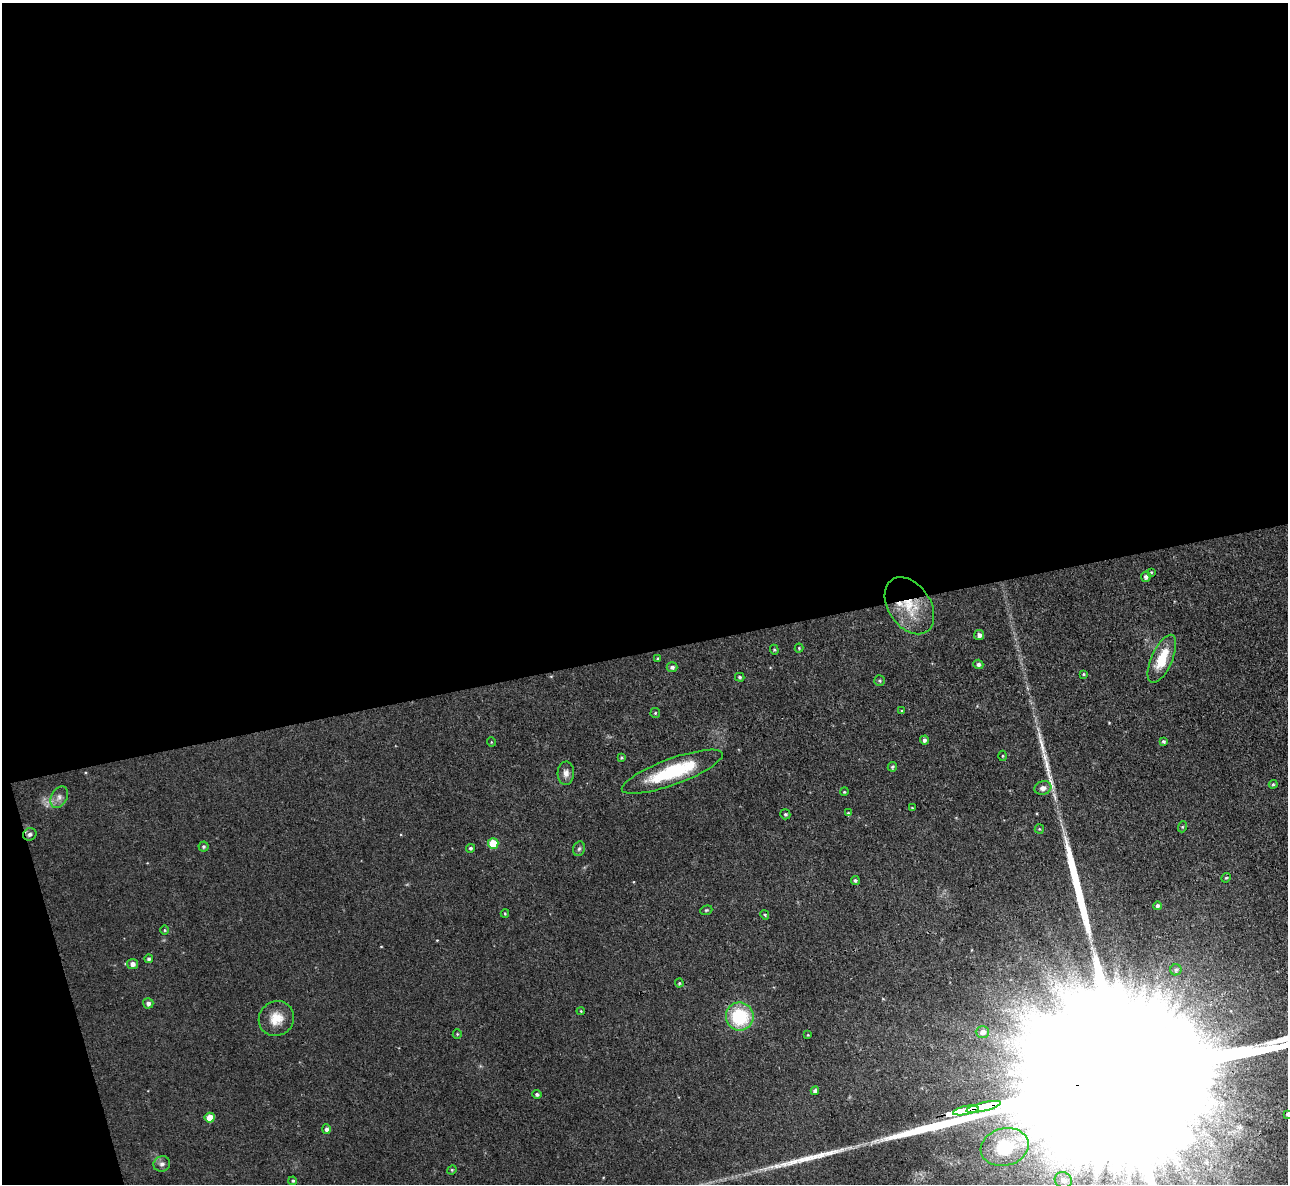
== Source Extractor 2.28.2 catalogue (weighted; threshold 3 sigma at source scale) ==
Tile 1 of 4 x 4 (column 1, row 1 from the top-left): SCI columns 1-1286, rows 3684-4865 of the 5146 x 5127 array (HDU 1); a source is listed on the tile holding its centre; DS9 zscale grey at full resolution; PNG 1290 x 1186 px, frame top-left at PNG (2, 3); each listed source drawn as its Kron ellipse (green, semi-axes under 4 px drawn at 4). Shown black and unused: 57% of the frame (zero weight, under 3 of 4 exposures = <1% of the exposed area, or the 3 px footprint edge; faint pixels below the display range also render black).
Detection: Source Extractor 2.28.2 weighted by HDU 2 'WHT'; one run over the whole footprint, this tile lists its part. Background 0.0491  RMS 0.0074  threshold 0.0332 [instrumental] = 3 sigma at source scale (4.5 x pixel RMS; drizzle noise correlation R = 1.50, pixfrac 1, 0.05/0.05 arcsec/px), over >= 5 px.
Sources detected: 72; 4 long thin detections or spike segments (spike, bleed or trail) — neither listed nor drawn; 1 inside a brighter listed object's ellipse — not listed separately; the other 67 listed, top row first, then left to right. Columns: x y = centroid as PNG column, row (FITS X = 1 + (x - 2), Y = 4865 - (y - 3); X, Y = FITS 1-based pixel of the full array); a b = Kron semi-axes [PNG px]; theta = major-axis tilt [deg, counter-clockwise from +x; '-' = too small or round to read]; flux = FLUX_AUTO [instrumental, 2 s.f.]
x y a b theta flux
1151 572 4 3 - 0.7
1146 577 5 5 - 2.1
909 606 31 21 -56 28
979 635 5 5 - 2.7
799 648 4 4 - 0.87
774 650 5 4 - 0.92
658 659 3 3 - 0.9
1162 659 26 10 66 21
978 664 5 4 - 2
672 667 5 5 - 2
1084 674 4 3 - 0.8
740 677 5 4 - 1.2
880 681 5 5 - 1.3
902 711 4 4 - 0.83
655 713 5 4 - 0.91
924 740 4 4 - 2.2
491 742 5 3 - 0.63
1163 742 4 3 - 1.6
1003 756 5 3 - 0.67
621 758 3 3 - 0.9
892 767 5 4 - 1.2
672 772 53 13 20 49
566 773 11 8 87 4.2
1273 784 4 4 - 0.94
1043 788 8 6 15 3.8
844 792 4 3 - 0.69
59 797 11 8 62 4
912 808 3 3 - 0.62
848 813 4 4 - 0.82
785 814 5 5 - 1.2
1182 827 5 3 - 0.74
1039 829 5 4 - 0.74
30 834 7 6 - 2.4
493 843 5 5 - 22
203 846 5 5 - 1.4
470 848 4 4 - 1.4
579 849 7 5 72 1.6
1226 878 5 4 - 0.85
855 880 4 4 - 1.4
1157 906 4 4 - 2.2
706 910 6 4 20 0.93
505 913 4 3 - 0.71
765 915 5 4 - 0.95
165 930 5 3 - 0.71
149 959 4 4 - 1.3
132 964 5 5 - 3.3
1176 970 5 5 - 1.5
679 983 4 4 - 0.99
148 1003 5 5 - 2.5
581 1011 4 4 - 0.65
740 1016 14 14 - 43
276 1019 18 17 - 13
982 1032 6 6 - 3.4
457 1034 5 4 - 0.85
808 1035 4 3 - 0.61
815 1091 4 4 - 2.2
537 1094 5 4 - 1.6
983 1107 17 3 13 6800
966 1110 13 3 11 3900
1287 1114 3 3 - 0.91
210 1118 5 5 - 11
326 1129 5 4 - 2.2
1005 1147 24 18 14 37
162 1164 8 7 - 2.7
452 1170 5 4 - 0.78
1063 1180 9 7 -25 4.1
293 1181 4 4 - 1
Overlapping masked pixels (flux is a lower limit): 3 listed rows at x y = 909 606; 983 1107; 966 1110
Isophote crosses this tile's border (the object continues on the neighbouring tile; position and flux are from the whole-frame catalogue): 1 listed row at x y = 1287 1114